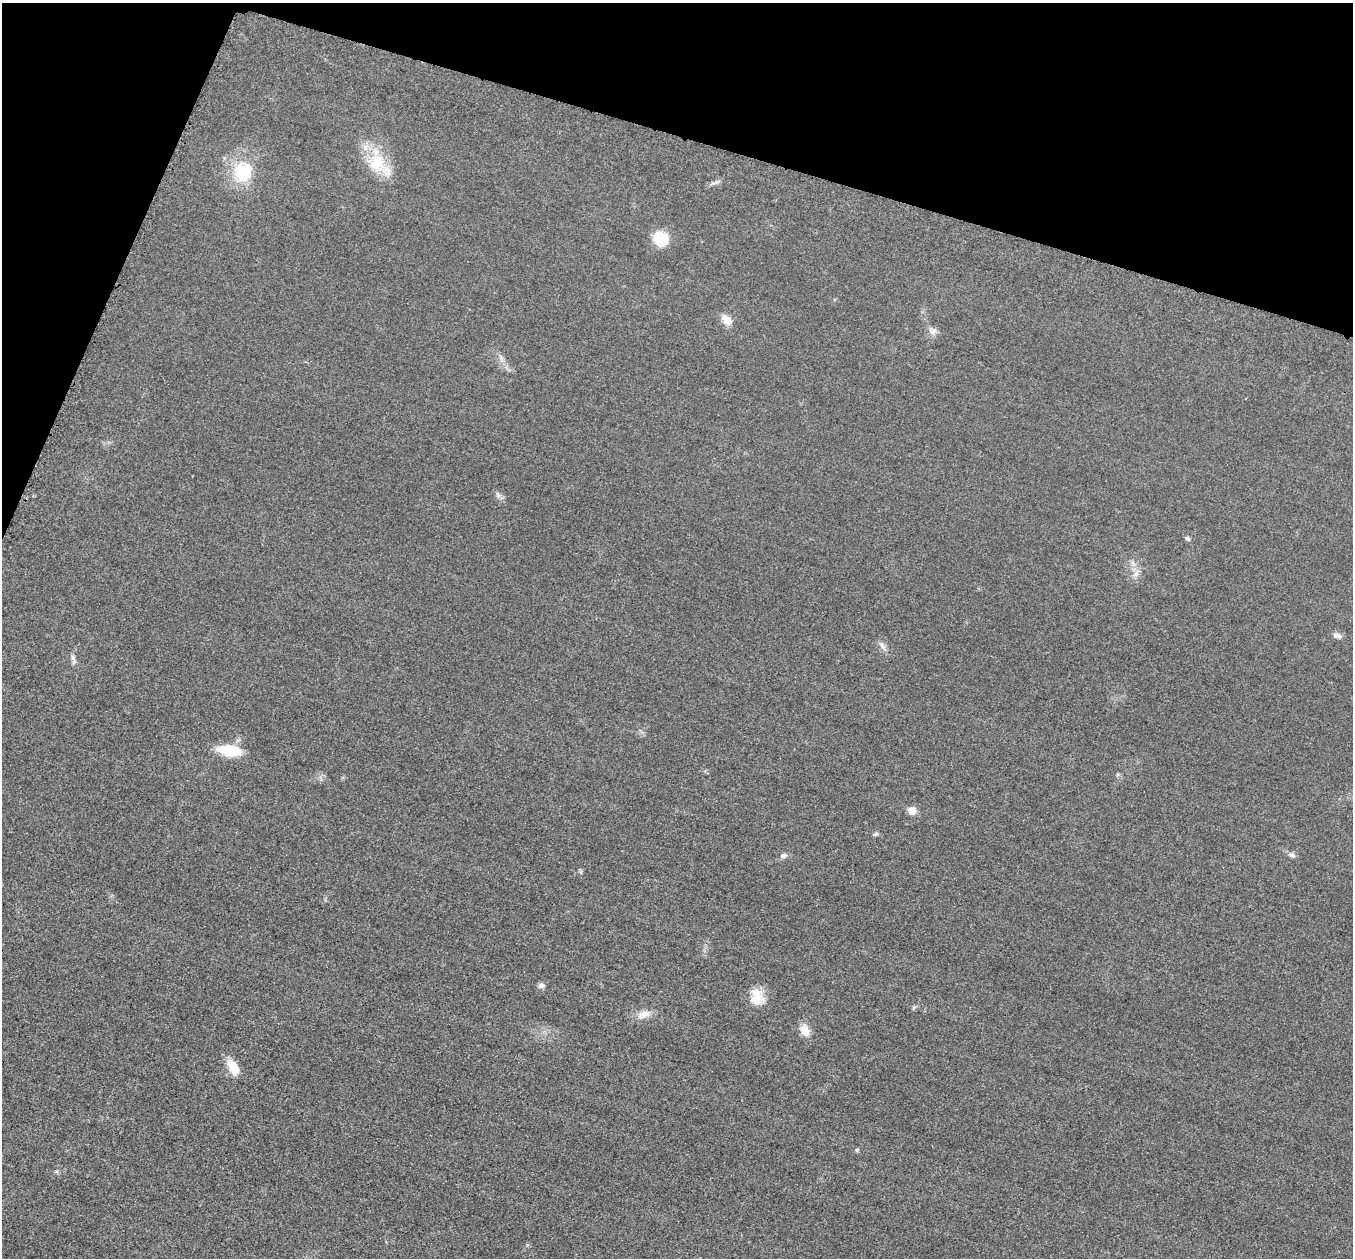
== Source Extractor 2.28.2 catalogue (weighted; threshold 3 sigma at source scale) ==
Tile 2 of 4 x 4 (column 2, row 1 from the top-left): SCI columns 1385-2735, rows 3967-5222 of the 5458 x 5502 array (HDU 1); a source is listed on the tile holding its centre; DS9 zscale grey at full resolution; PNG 1355 x 1260 px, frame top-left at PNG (2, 3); no overlay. Shown black and unused: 15% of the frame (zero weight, under 3 of 5 exposures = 4% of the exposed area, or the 3 px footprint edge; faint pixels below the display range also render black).
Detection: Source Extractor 2.28.2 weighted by HDU 2 'WHT'; one run over the whole footprint, this tile lists its part. Background 0.0195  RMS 0.0052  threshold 0.0233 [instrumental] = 3 sigma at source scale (4.5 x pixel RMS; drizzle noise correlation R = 1.50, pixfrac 1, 0.05/0.05 arcsec/px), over >= 5 px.
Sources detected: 26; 1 inside a brighter listed object's ellipse — not listed separately; the other 25 listed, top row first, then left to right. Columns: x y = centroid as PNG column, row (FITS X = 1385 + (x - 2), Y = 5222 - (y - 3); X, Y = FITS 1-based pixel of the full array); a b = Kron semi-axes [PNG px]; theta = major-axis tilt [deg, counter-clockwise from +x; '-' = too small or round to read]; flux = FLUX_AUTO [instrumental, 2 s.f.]
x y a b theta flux
377 162 30 25 -55 21
243 172 31 27 71 23
714 183 13 3 8 1.4
660 239 11 10 - 22
726 320 15 10 -46 5.1
933 331 12 10 -11 2.9
501 358 9 5 -59 1.7
498 495 10 5 -63 1.5
1187 538 7 5 -33 1.2
1136 573 11 6 72 2.8
1337 635 12 7 -10 2.2
882 646 17 5 -56 2.4
73 658 15 6 -68 2.1
229 750 20 9 -9 23
1118 775 6 4 45 0.71
912 810 6 5 - 9.9
876 834 8 5 27 0.93
783 855 9 7 5 1.7
1292 855 9 6 -28 1.8
541 985 8 7 - 1.9
755 1000 23 12 -10 6.4
644 1014 21 10 19 5
805 1030 16 12 -66 5.1
233 1067 20 10 -60 9.2
857 1150 5 4 - 0.73